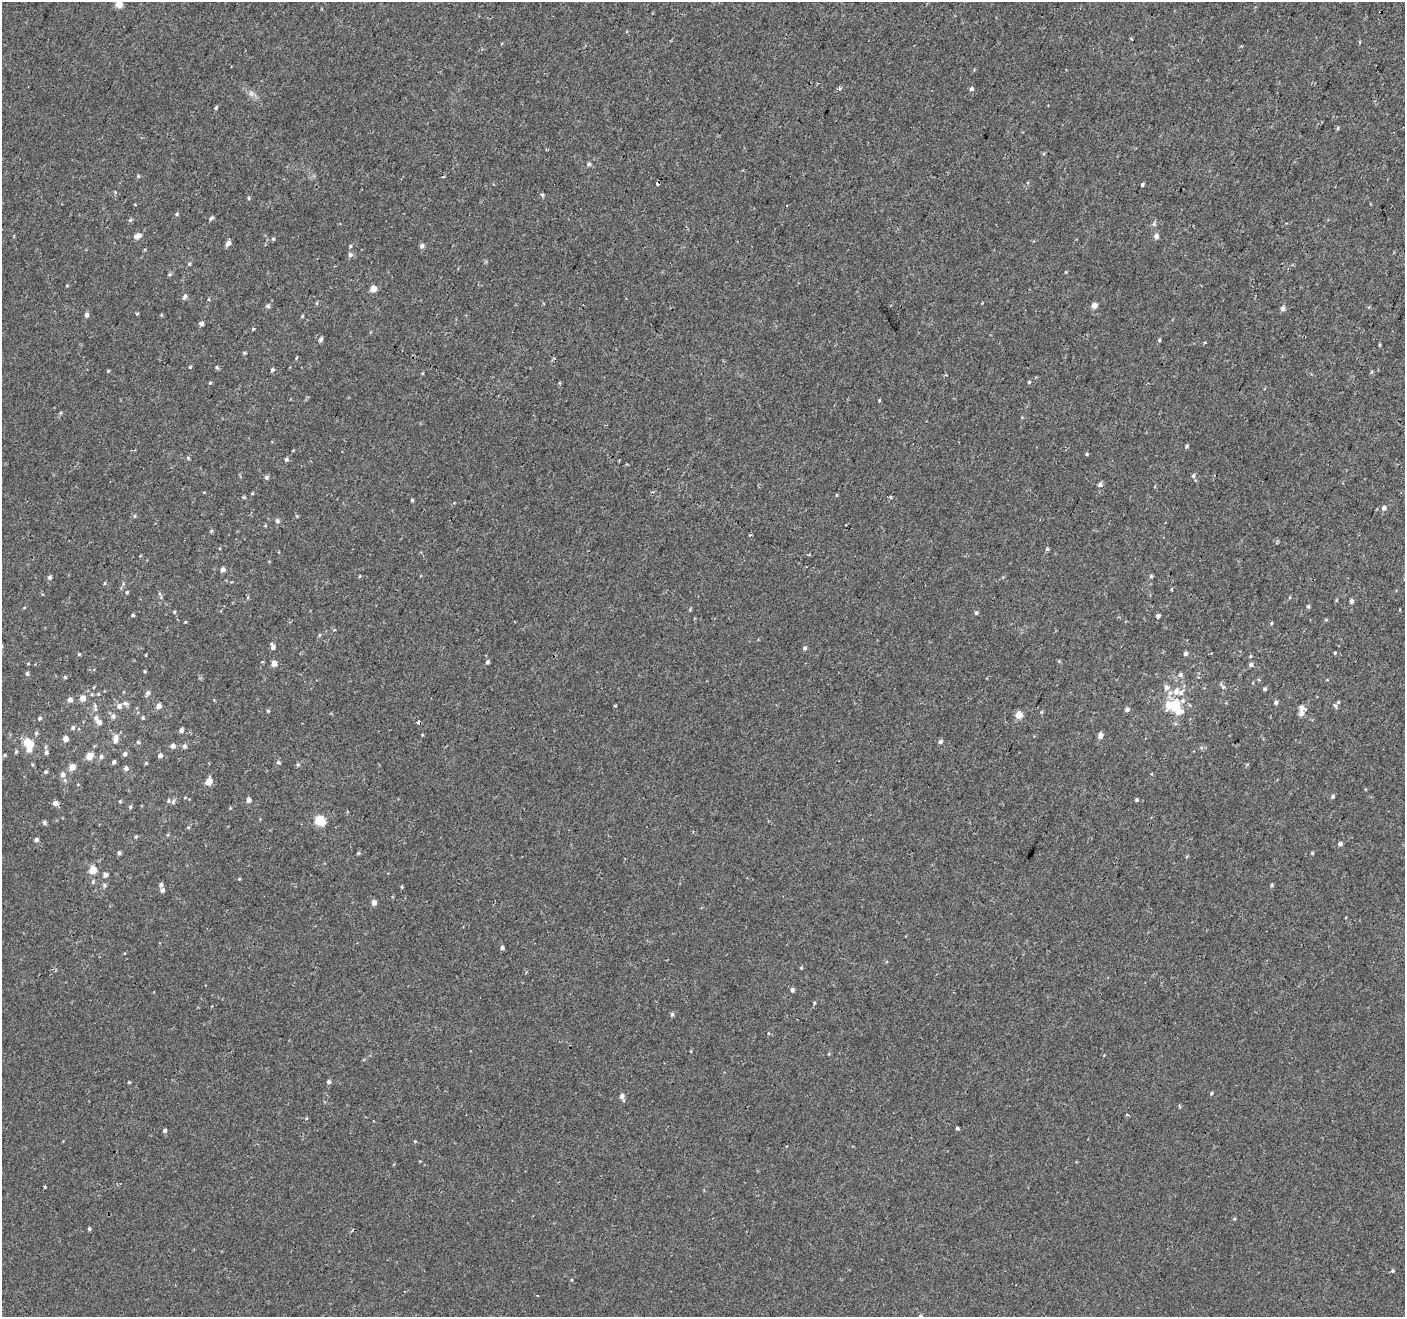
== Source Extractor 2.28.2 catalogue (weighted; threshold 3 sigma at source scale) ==
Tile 10 of 4 x 4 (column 2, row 3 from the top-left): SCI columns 1460-2862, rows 1574-2888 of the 5715 x 5844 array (HDU 1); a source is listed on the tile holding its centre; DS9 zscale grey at full resolution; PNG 1407 x 1319 px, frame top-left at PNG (2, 2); no overlay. Shown black and unused: <1% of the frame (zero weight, under 2 of 3 exposures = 3% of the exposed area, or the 3 px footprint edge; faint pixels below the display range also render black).
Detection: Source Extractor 2.28.2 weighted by HDU 2 'WHT'; one run over the whole footprint, this tile lists its part. Background 5.43e-04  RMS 0.0031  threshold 0.0141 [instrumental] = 3 sigma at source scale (4.5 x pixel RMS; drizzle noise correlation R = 1.50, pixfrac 1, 0.0396/0.0396 arcsec/px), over >= 5 px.
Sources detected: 200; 1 inside a brighter object's white glare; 1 cosmic-ray / hot-pixel residue — not listed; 4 inside a brighter listed object's ellipse — not listed separately; the other 194 listed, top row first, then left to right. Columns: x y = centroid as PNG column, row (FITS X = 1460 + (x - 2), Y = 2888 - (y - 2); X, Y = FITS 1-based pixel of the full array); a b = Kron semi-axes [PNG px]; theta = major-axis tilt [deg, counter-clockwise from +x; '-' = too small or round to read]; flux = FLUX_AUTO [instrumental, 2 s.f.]
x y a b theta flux
119 5 5 4 - 4.3
1131 39 3 2 - 0.26
839 88 3 3 - 1.7
971 89 5 4 - 0.7
251 93 7 7 - 0.94
216 108 5 3 - 0.45
1338 128 5 3 - 0.34
589 164 6 4 30 0.56
138 176 5 4 - 0.33
658 184 4 3 - 0.86
1142 185 4 3 - 0.44
542 195 5 4 - 0.4
249 198 5 3 - 0.34
787 205 3 2 - 0.42
177 214 4 4 - 0.35
211 218 6 4 30 0.55
130 220 5 5 - 0.42
1154 224 6 6 - 0.56
138 236 9 5 15 1.6
1156 236 6 6 - 1
273 239 4 4 - 0.38
228 243 7 5 46 1.1
350 246 4 4 - 0.34
422 246 5 5 - 0.95
350 255 6 6 - 0.83
189 264 4 4 - 0.32
169 274 6 4 20 0.4
67 286 4 3 - 0.22
373 288 4 4 - 4.3
184 297 7 4 53 0.78
209 299 5 3 - 0.28
317 303 5 3 - 0.3
1094 305 4 4 - 2.5
268 306 5 5 - 0.73
1283 308 6 6 - 1
137 313 4 3 - 0.98
86 315 5 4 - 1.1
302 316 5 4 - 0.28
201 323 5 4 - 0.89
253 329 5 3 - 0.3
321 339 7 5 70 0.67
1159 340 5 4 - 0.37
1204 342 3 3 - 1.2
1380 345 5 3 - 0.29
244 353 4 4 - 0.33
296 358 5 3 - 0.26
190 367 4 3 - 0.29
217 367 6 4 -70 0.39
272 370 5 4 - 0.55
108 371 4 3 - 0.27
1371 372 5 3 - 0.3
1029 382 4 4 - 0.33
210 383 4 4 - 0.3
879 400 5 3 - 0.27
1186 446 5 4 - 0.43
1087 454 3 3 - 1.1
188 458 5 4 - 0.31
286 459 5 4 - 0.55
1193 476 6 4 76 0.51
266 477 5 5 - 0.62
1100 484 6 5 - 0.78
836 495 3 3 - 0.46
244 497 5 4 - 0.34
412 500 4 3 - 0.37
1384 508 6 6 - 0.97
135 516 5 3 - 0.31
277 521 6 6 - 0.69
211 531 5 4 - 0.38
1047 549 5 4 - 0.52
223 569 5 4 - 1.2
359 576 3 3 - 0.7
1151 576 5 5 - 0.42
50 577 5 5 - 0.69
105 583 5 3 - 0.31
127 592 4 4 - 0.38
1351 601 5 4 - 0.79
1308 607 5 4 - 0.45
174 612 4 3 - 0.28
976 613 5 4 - 0.44
133 615 5 4 - 0.4
1158 616 5 4 - 0.83
185 622 4 3 - 0.24
1271 623 5 4 - 0.32
319 635 5 3 - 0.31
273 647 8 5 -72 1
805 648 6 5 - 0.67
1335 652 4 3 - 0.37
1185 653 5 5 - 0.73
79 654 4 4 - 0.35
1059 661 5 4 - 0.33
487 662 5 4 - 0.64
274 663 5 5 - 2.3
1251 665 5 4 - 0.83
145 671 4 4 - 0.3
27 673 5 5 - 0.56
1180 675 6 5 - 0.65
65 677 4 4 - 0.36
1166 687 7 6 - 1.3
1223 687 7 4 -53 0.99
1265 689 5 4 - 0.43
1176 691 12 10 74 2.8
148 693 7 5 63 0.82
82 698 5 5 - 2.4
70 699 5 5 - 1.4
1182 701 6 6 - 0.77
1276 702 5 4 - 0.72
125 703 8 5 -26 0.75
1175 705 7 6 - 9.4
95 706 8 5 -87 0.76
119 706 7 6 - 1.1
159 706 5 5 - 1.7
1335 706 8 4 -60 0.54
1301 708 7 5 -17 1.5
1127 709 5 5 - 0.78
268 711 4 4 - 0.34
1178 712 10 7 4 2.5
1301 713 6 5 - 1.5
1019 715 5 4 - 6
113 716 7 6 - 0.94
40 718 5 4 - 0.5
143 718 5 4 - 0.34
99 722 6 5 - 1.3
418 722 4 4 - 0.98
73 728 6 5 - 0.73
181 730 4 4 - 0.92
36 733 6 5 - 0.49
422 735 4 3 - 0.24
1100 735 7 5 87 1.2
65 739 4 4 - 2.1
115 739 11 6 83 1.9
138 742 5 4 - 0.33
940 742 5 5 - 0.67
28 743 10 6 -27 8
173 746 5 5 - 1.2
184 746 5 5 - 0.87
28 750 7 7 - 1.4
16 752 6 4 67 0.39
46 753 6 6 - 0.68
125 754 6 5 - 0.71
5 755 5 4 - 0.37
160 755 5 5 - 1.1
89 756 5 5 - 3.9
101 756 5 5 - 0.7
113 762 4 4 - 0.59
278 762 5 5 - 0.49
146 763 4 4 - 0.32
298 765 5 4 - 0.44
72 767 5 5 - 2.8
126 768 5 5 - 0.99
45 772 5 4 - 0.47
63 774 7 7 - 1.2
209 781 7 6 - 2.5
1333 797 5 5 - 0.46
248 800 5 5 - 1.2
1137 800 4 4 - 0.41
120 801 4 3 - 0.3
173 801 7 5 70 0.6
55 803 5 5 - 1.5
130 807 5 3 - 0.35
320 821 5 5 - 17
44 823 5 5 - 0.6
188 827 4 4 - 0.3
136 837 5 4 - 0.37
36 839 5 4 - 0.77
1340 844 5 4 - 0.87
119 853 4 4 - 0.66
358 853 5 4 - 0.34
1312 853 4 4 - 0.3
93 870 5 5 - 6.6
106 875 6 5 - 0.88
93 882 6 4 70 0.44
105 885 6 5 - 0.56
1271 885 5 4 - 0.42
402 887 5 3 - 0.29
162 890 6 5 - 0.78
374 902 5 5 - 1.6
502 948 4 4 - 0.75
801 968 4 4 - 0.29
792 990 5 5 - 0.72
672 1014 6 4 75 0.55
129 1082 3 3 - 0.35
329 1082 5 5 - 0.63
1211 1093 5 3 - 0.43
622 1096 6 6 - 1.2
1127 1115 4 3 - 0.42
957 1128 3 3 - 0.55
165 1131 4 4 - 0.71
415 1141 4 3 - 0.25
44 1187 3 3 - 0.45
1234 1219 4 3 - 0.3
89 1229 4 4 - 0.45
1393 1271 5 4 - 0.39
1016 1285 2 2 - 0.27
537 1296 3 3 - 0.61
Overlapping masked pixels (flux is a lower limit): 2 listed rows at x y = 658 184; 418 722
Isophote crosses this tile's border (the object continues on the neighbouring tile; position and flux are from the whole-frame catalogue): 1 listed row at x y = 119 5